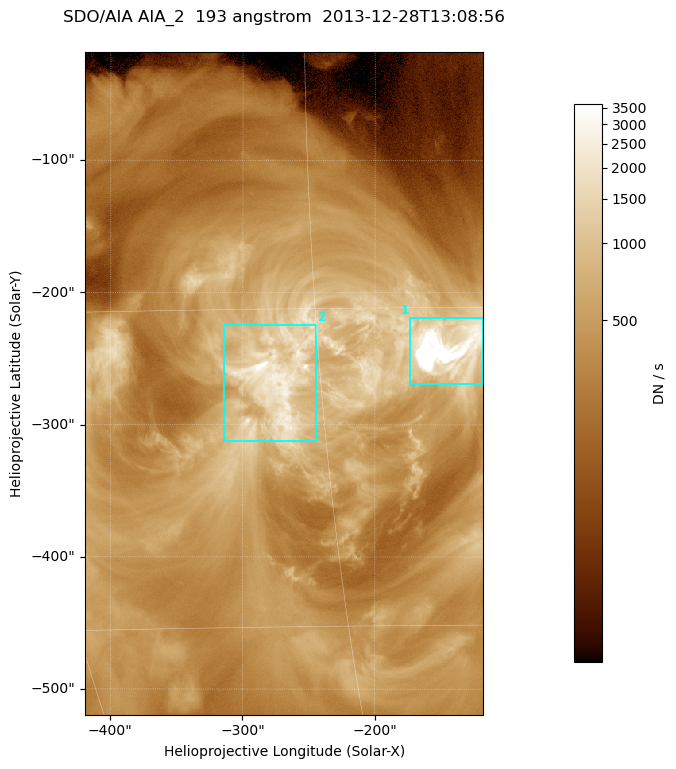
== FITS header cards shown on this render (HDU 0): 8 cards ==
TELESCOP= 'SDO/AIA '
INSTRUME= 'AIA_2   '
WAVELNTH=                  193
WAVEUNIT= 'angstrom'
DATE-OBS= '2013-12-28T13:08:56.25'
CTYPE1  = 'HPLN-TAN'
CTYPE2  = 'HPLT-TAN'
BUNIT   = 'DN / s  '

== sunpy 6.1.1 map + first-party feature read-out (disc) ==
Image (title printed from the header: SDO/AIA AIA_2  193 angstrom  2013-12-28T13:08:56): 501 x 834 px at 0.601 arcsec/px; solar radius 976 arcsec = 1624 px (partial field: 5.0% of the solar disc is inside the frame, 100% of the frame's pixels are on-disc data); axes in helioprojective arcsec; data unit DN / s (BUNIT, on the colour bar)
Orientation: roll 0.0578 deg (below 1 deg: not rotated)
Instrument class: DISC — disc imager (sunpy class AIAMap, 193 A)
Bright regions (active regions / flare kernels): reference = the on-disc median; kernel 5 px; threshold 5 sigma = 1127 DN / s over a disc level ~379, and >= 1.15x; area >= 417 px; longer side >= 6 px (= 3.6 arcsec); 2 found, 2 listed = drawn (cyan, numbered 1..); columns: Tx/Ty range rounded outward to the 2 arcsec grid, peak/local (2 s.f.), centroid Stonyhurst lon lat
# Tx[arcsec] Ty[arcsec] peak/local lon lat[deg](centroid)
1 -174..-118 -270..-218 38 -9 -17
2 -314..-244 -314..-224 9.6 -17 -18